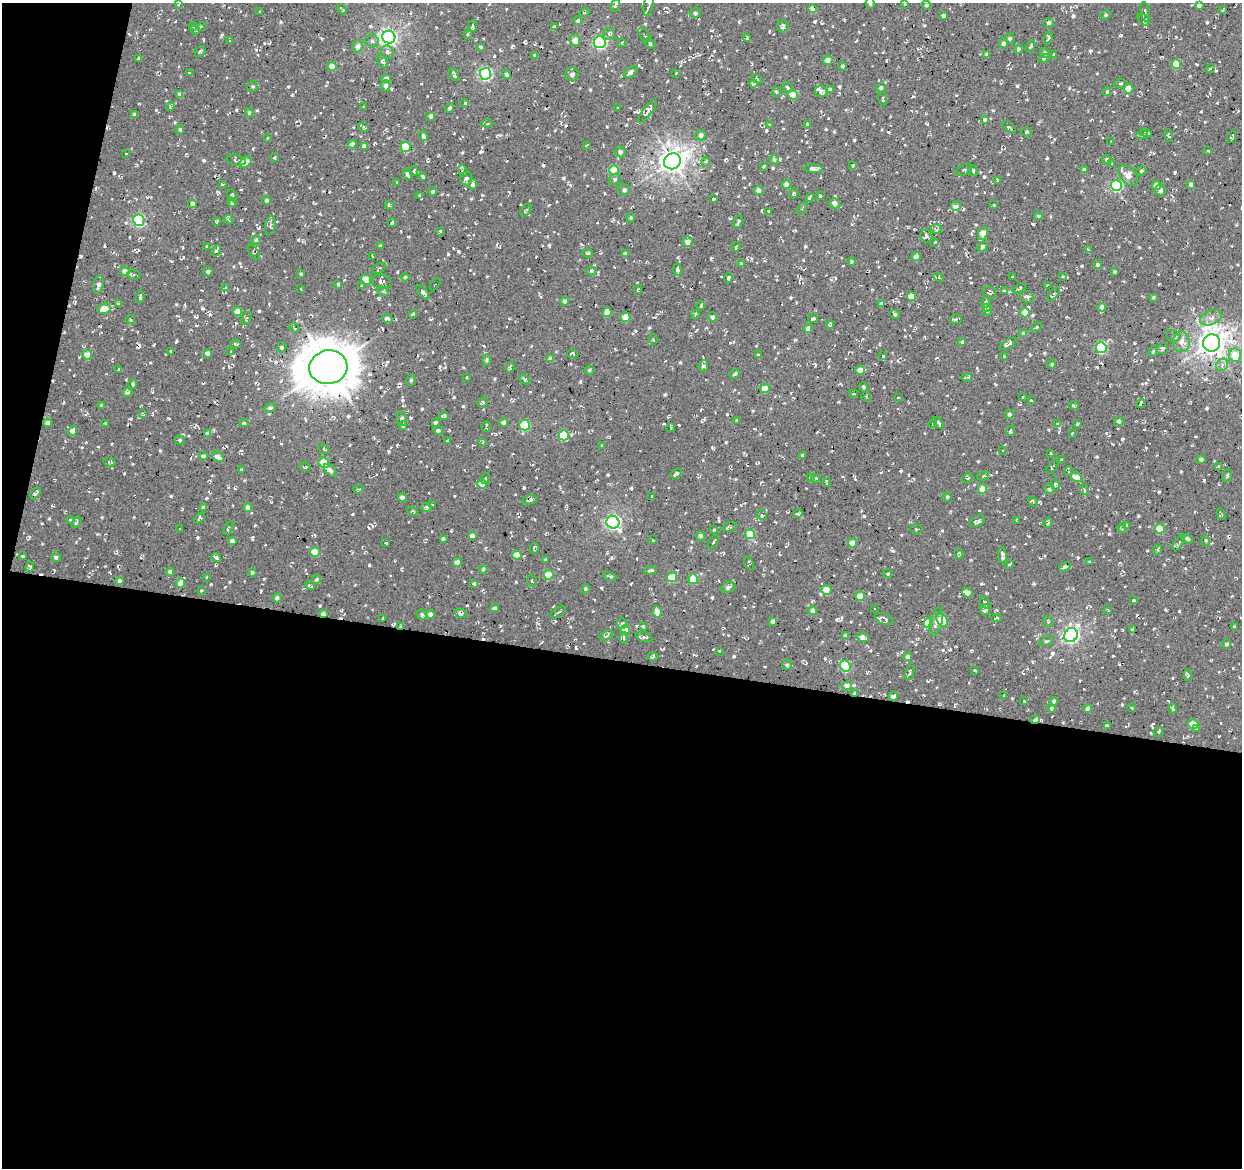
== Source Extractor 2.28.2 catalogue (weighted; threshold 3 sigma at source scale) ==
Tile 13 of 4 x 4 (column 1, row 4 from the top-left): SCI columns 5-1244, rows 282-1447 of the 4966 x 5165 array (HDU 1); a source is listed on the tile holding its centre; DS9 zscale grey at full resolution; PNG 1244 x 1170 px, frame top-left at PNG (2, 3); each listed source drawn as its Kron ellipse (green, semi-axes under 4 px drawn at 4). Shown black and unused: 46% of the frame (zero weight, under 2 of 3 exposures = <1% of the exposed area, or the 3 px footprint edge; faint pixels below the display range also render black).
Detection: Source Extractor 2.28.2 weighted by HDU 2 'WHT'; one run over the whole footprint, this tile lists its part. Background 0.00843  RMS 0.0089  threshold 0.0399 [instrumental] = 3 sigma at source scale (4.5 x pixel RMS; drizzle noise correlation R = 1.50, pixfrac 1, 0.0396/0.0396 arcsec/px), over >= 5 px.
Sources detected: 1021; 45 cosmic-ray / hot-pixel residue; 3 long thin detections or spike segments (spike, bleed or trail) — neither listed nor drawn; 13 inside a brighter listed object's ellipse — not listed separately; of the other 960, all 500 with FLUX_AUTO >= 1.23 (the completeness limit of this list) listed and drawn (460 fainter detections not listed), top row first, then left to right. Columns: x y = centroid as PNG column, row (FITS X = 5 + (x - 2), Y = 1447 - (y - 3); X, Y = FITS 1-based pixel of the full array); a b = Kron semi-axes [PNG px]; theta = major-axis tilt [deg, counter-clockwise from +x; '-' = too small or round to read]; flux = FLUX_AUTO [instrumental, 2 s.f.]
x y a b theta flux
870 3 6 3 -75 2
178 4 3 3 - 1.2
649 4 12 4 80 4
904 4 3 2 - 1.3
615 5 7 3 65 2.8
926 5 4 4 - 2.1
1199 6 4 3 - 2.9
342 9 5 2 - 1.8
813 9 4 4 - 7.7
1223 10 4 3 - 1.4
260 12 3 3 - 1.3
584 12 5 3 - 1.3
1145 12 10 3 -79 1.4
695 13 5 4 - 1.6
1106 15 5 4 - 1.2
943 16 4 3 - 2
1144 20 7 4 -45 4.2
578 21 4 4 - 2.2
1049 23 5 4 - 2.2
193 26 4 3 - 1.4
473 26 6 3 88 4.4
783 26 6 5 - 2.9
201 27 5 3 - 1.4
554 27 4 3 - 1.5
195 30 5 3 - 1.3
468 34 4 4 - 1.4
609 34 6 5 - 2.2
644 35 8 3 -55 1.5
389 37 6 6 - 330
747 38 4 3 - 1.4
1048 38 6 3 68 2
1010 39 5 5 - 2
230 40 3 3 - 1.5
575 40 6 5 - 7.5
372 41 7 6 - 2.7
600 42 6 6 - 130
622 43 4 3 - 1.3
650 43 6 4 -42 2.6
1004 43 5 5 - 2.8
358 46 6 5 - 4.3
480 47 4 3 - 2
1030 47 6 3 60 1.2
1018 49 5 4 - 2
200 51 6 4 44 1.6
387 52 7 6 - 3.3
1045 53 5 4 - 1.8
535 55 4 4 - 2.7
987 55 4 4 - 3.3
1054 55 4 3 - 1.6
1044 58 5 4 - 1.5
139 59 3 3 - 1.8
828 60 4 4 - 6.7
382 61 7 4 -67 2
1176 64 5 4 - 16
843 66 4 3 - 2.5
332 67 4 4 - 10
1210 69 5 3 - 1.4
631 72 8 4 37 4.3
189 73 4 3 - 1.4
676 73 4 2 - 1.3
485 74 6 5 - 130
507 74 5 4 - 1.9
572 74 7 6 - 3.6
454 75 7 3 -65 2.3
386 79 4 4 - 4.2
757 79 6 4 -30 1.3
1120 83 6 3 7 1.3
754 84 4 4 - 4.7
253 86 5 5 - 1.4
386 86 5 5 - 3.1
788 87 5 4 - 1.7
881 88 5 4 - 2
830 89 4 3 - 2.6
1129 89 4 4 - 13
821 91 6 5 - 4.1
776 92 5 4 - 1.3
1107 92 4 4 - 1.3
180 94 4 4 - 3.8
793 95 5 4 - 18
883 99 7 3 -74 1.5
465 103 4 3 - 1.3
170 106 5 4 - 1.6
364 107 3 2 - 1.3
450 108 5 3 - 2.1
618 108 3 3 - 1.6
647 111 14 4 55 3.7
249 112 5 4 - 1.4
134 115 4 4 - 2.8
431 116 4 4 - 3.9
984 120 4 4 - 2.1
487 123 5 4 - 1.4
807 124 3 3 - 1.8
769 125 3 3 - 1.4
364 127 5 3 - 2.1
1009 127 7 3 -37 1.5
180 129 4 3 - 1.3
1026 132 5 4 - 1.5
1146 133 6 3 -26 1.5
701 135 5 5 - 3.3
1142 135 6 3 19 1.4
1169 135 6 3 -77 1.6
423 136 5 3 - 4.4
1232 137 6 3 65 2.1
267 138 3 3 - 1.3
1111 141 4 3 - 1.3
352 144 4 4 - 3.1
586 145 3 2 - 1.3
364 146 4 4 - 5.2
406 147 5 5 - 33
1208 151 4 3 - 1.3
620 152 6 5 - 3.2
126 154 3 3 - 1.4
274 158 3 3 - 1.8
236 160 9 5 -12 2.5
774 160 5 4 - 1.7
1107 160 4 4 - 1.9
672 161 8 7 - 800
246 162 7 4 42 14
705 162 5 3 - 1.4
1112 163 4 3 - 1.5
852 165 4 3 - 1.5
763 166 4 3 - 1.3
814 169 9 4 -6 4.9
614 170 5 4 - 24
964 170 9 5 19 2.1
973 170 6 4 -65 3.4
1084 170 4 3 - 3
414 171 5 3 - 1.2
463 171 6 4 -71 1.4
1141 171 5 4 - 1.6
407 174 6 4 -71 2.7
1128 175 12 8 -51 8.9
422 176 4 3 - 1.5
466 178 7 6 - 2
615 179 6 5 - 1.8
997 180 4 3 - 1.3
397 182 3 3 - 1.4
222 184 4 2 - 1.2
473 184 5 4 - 2.4
787 184 4 4 - 5.9
1191 184 4 4 - 2.7
1157 185 4 4 - 7.3
1116 186 6 5 - 100
624 190 6 5 - 2
759 190 4 4 - 4.6
1160 190 6 5 - 2.2
433 191 4 4 - 1.9
794 194 5 4 - 1.4
232 195 6 3 -62 1.6
419 195 3 3 - 1.4
820 196 3 3 - 1.7
810 197 4 3 - 2.3
714 199 3 3 - 1.6
266 200 4 4 - 1.7
232 203 4 4 - 1.5
835 203 6 5 - 4.1
192 204 4 3 - 4.3
389 205 4 3 - 1.7
994 205 3 3 - 1.4
955 207 5 5 - 4.6
802 208 7 3 53 1.5
526 210 7 4 55 1.8
769 211 3 3 - 1.9
1038 216 4 4 - 1.3
631 218 4 4 - 1.2
139 220 6 5 - 98
228 220 5 3 - 1.5
217 221 4 3 - 1.3
738 222 7 3 66 2.7
392 223 4 3 - 1.5
270 225 9 5 82 2.4
936 229 5 5 - 1.7
440 231 3 3 - 1.3
983 233 7 4 68 12
926 236 6 5 - 1.6
256 240 5 4 - 1.5
687 242 5 5 - 6.5
935 242 3 2 - 1.8
381 246 4 4 - 2.4
207 247 3 2 - 1.3
736 247 5 3 - 1.7
982 247 5 4 - 2.8
1089 250 4 3 - 1.8
216 251 6 4 61 1.7
254 252 9 4 -54 1.3
587 253 5 3 - 1.4
625 254 4 3 - 1.9
372 256 3 3 - 1.5
916 257 4 4 - 5
852 261 4 3 - 1.7
741 263 3 3 - 2
1097 265 4 4 - 2
379 268 8 4 33 1.8
677 270 6 4 88 2.2
125 271 5 4 - 6
591 271 5 4 - 1.8
208 272 5 5 - 1.6
1114 272 4 3 - 1.5
133 274 6 5 - 1.5
301 274 4 4 - 1.4
1063 276 4 3 - 2.7
405 277 4 4 - 1.4
939 277 6 4 -33 2
1012 277 3 3 - 1.4
728 278 5 3 - 2.4
366 280 5 4 - 17
381 282 10 7 -9 2.7
338 284 4 3 - 1.4
435 284 7 3 51 1.2
98 285 9 5 80 3.3
362 285 3 3 - 1.9
1047 285 4 2 - 1.5
225 288 4 3 - 3
300 289 3 2 - 1.4
638 289 4 3 - 1.2
1019 289 7 4 35 1.8
1004 290 3 3 - 1.3
383 291 6 4 -21 1.8
423 292 9 4 -45 3.3
990 293 7 5 -30 2.6
1054 294 8 3 47 1.9
140 297 6 3 87 1.6
911 297 4 4 - 9.3
1027 297 7 5 -21 3.8
1153 297 3 3 - 1.3
565 301 4 4 - 3.5
986 302 5 4 - 1.6
118 304 4 3 - 1.8
882 304 4 4 - 3.8
701 306 4 4 - 1.4
986 307 4 4 - 2.4
1102 307 4 4 - 6.8
104 309 6 5 - 15
238 311 4 4 - 9.8
988 311 5 3 - 1.6
607 312 5 4 - 8.6
1025 312 5 4 - 8.3
412 314 4 3 - 1.7
695 314 4 3 - 1.4
895 314 5 4 - 2
626 317 5 4 - 18
712 317 4 4 - 3.2
247 318 7 4 56 1.4
1211 318 12 7 23 4.8
387 319 5 4 - 3
813 319 4 3 - 1.4
956 319 6 5 - 2
130 320 5 4 - 1.5
830 324 4 4 - 1.4
1036 327 6 3 33 1.4
295 328 5 3 - 1.3
808 329 4 4 - 7.7
1023 333 4 4 - 1.4
1173 336 7 5 -29 2
653 339 5 4 - 1.3
962 342 4 3 - 2.3
1181 342 10 8 -88 6.7
1212 343 9 8 - 980
236 344 5 3 - 1.7
1008 344 9 4 31 3.7
282 347 5 4 - 1.6
1101 348 5 5 - 60
1162 348 6 5 - 1.9
171 351 3 3 - 2
1153 351 6 4 64 1.2
231 352 3 3 - 1.5
207 353 4 4 - 3.2
572 354 5 3 - 1.7
758 354 3 3 - 1.4
87 355 4 4 - 14
1235 355 7 6 - 18
883 356 3 3 - 2.1
1004 356 3 3 - 1.8
550 359 4 4 - 4.5
486 360 6 4 -89 1.3
1052 364 5 3 - 1.4
1222 365 7 5 47 2.7
703 366 5 4 - 2.4
328 367 19 17 12 3300
510 367 5 3 - 1.9
119 370 3 3 - 11
589 370 4 4 - 1.3
860 370 4 4 - 8.2
735 374 5 3 - 1.6
467 377 3 3 - 1.3
966 377 5 2 - 1.6
524 379 6 3 -44 1.5
411 380 5 4 - 1.7
133 384 5 3 - 2.3
863 387 4 4 - 1.7
765 389 5 4 - 13
127 392 5 3 - 2.7
854 394 4 3 - 1.3
866 396 5 4 - 1.4
1022 397 3 3 - 1.3
898 398 3 3 - 1.5
1031 400 3 2 - 1.2
483 402 5 4 - 1.7
1141 403 4 3 - 6.6
101 405 4 3 - 1.7
1073 406 5 3 - 2.8
270 408 6 4 28 2.2
143 413 4 3 - 1.4
1009 414 5 5 - 1.7
444 416 5 3 - 2.8
402 418 7 5 -80 2.1
737 420 4 3 - 1.7
1119 421 5 4 - 2.6
503 422 4 4 - 3.4
47 423 4 4 - 3.7
244 423 5 4 - 1.6
435 423 4 4 - 2.2
939 423 7 3 -56 1.6
105 424 4 3 - 1.6
933 424 4 3 - 1.3
1057 424 4 3 - 1.3
1078 424 4 3 - 1.9
524 425 5 5 - 50
403 426 4 4 - 2.5
486 426 5 3 - 1.3
671 428 4 2 - 1.8
438 430 5 4 - 2
72 431 5 4 - 4.5
1011 431 5 3 - 1.8
208 433 4 4 - 3.4
1072 433 3 3 - 1.5
564 435 5 5 - 37
180 440 5 4 - 1.6
448 441 4 3 - 1.6
482 442 3 3 - 1.8
602 445 3 2 - 1.5
324 449 5 4 - 1.3
1002 450 3 3 - 1.9
1050 453 3 3 - 1.4
802 455 4 4 - 1.8
203 456 4 4 - 2.3
218 457 6 4 -36 7.1
1062 459 3 2 - 1.4
1201 459 4 4 - 2
110 462 6 3 -13 1.3
324 463 5 5 - 37
305 467 6 3 -6 1.7
1052 467 8 3 54 1.3
1219 467 3 3 - 1.6
241 469 3 2 - 1.4
330 470 8 4 -46 3.9
1069 471 5 3 - 1.5
676 474 6 4 36 2
983 476 6 3 16 2.6
1227 476 6 3 63 1.7
810 477 4 3 - 1.4
1076 477 6 4 -31 11
486 478 5 4 - 2
815 478 4 3 - 1.2
968 478 6 4 26 1.3
827 483 4 2 - 1.6
482 484 5 4 - 10
1055 484 6 4 -80 1.5
358 489 5 4 - 1.4
983 489 5 4 - 10
1049 489 5 5 - 2
1084 490 5 4 - 1.3
36 493 6 3 49 2.7
652 496 3 3 - 1.6
947 497 4 4 - 1.7
402 498 4 4 - 5
530 500 7 3 12 2.9
1033 502 5 3 - 1.4
433 505 3 3 - 1.5
203 507 4 4 - 2.4
426 507 5 4 - 2.4
248 508 4 4 - 6.5
413 511 5 4 - 1.6
798 513 4 3 - 2.4
1221 514 6 3 -65 1.3
762 515 5 4 - 1.3
199 518 6 4 46 1.5
70 520 4 3 - 1.6
977 521 8 5 28 3
1017 521 3 3 - 1.6
76 522 6 3 55 1.4
613 522 7 6 - 200
1048 523 5 3 - 1.6
1126 525 4 4 - 1.4
729 527 7 4 13 1.4
229 528 7 3 64 1.5
1122 528 5 3 - 2.3
180 529 3 3 - 2
916 529 6 4 -2 1.2
1160 529 5 5 - 21
714 530 3 3 - 1.6
750 534 5 5 - 28
472 536 4 4 - 4.5
701 536 5 4 - 2.7
443 538 3 3 - 1.3
1187 539 6 4 -29 2
653 540 3 3 - 1.7
1206 540 5 4 - 1.3
232 541 4 4 - 4.1
713 542 8 3 59 1.3
386 543 3 2 - 1.3
852 543 4 4 - 9.1
1179 543 9 3 55 1.4
534 549 6 3 81 1.5
1158 550 5 4 - 1.6
315 552 5 4 - 16
959 553 5 3 - 1.3
517 555 4 4 - 12
1002 555 8 3 -84 4
23 556 4 3 - 1.3
56 557 5 4 - 2.3
216 558 5 3 - 5.1
545 560 3 3 - 1.3
457 562 4 4 - 7.6
1090 562 3 2 - 1.2
749 563 7 4 -64 2.1
1009 564 4 3 - 1.5
30 567 5 4 - 2.4
1065 567 6 4 23 2.6
483 569 4 3 - 1.7
651 570 6 3 5 1.6
170 571 4 3 - 2.3
252 573 4 3 - 1.6
888 574 4 4 - 1.4
549 575 5 4 - 23
610 576 7 2 -17 1.6
672 577 5 5 - 26
206 578 2 2 - 1.2
317 579 4 4 - 2.3
693 579 5 4 - 21
120 581 4 3 - 2.5
532 581 5 5 - 1.8
181 583 4 4 - 7.1
474 583 4 4 - 1.4
310 586 5 3 - 1.7
728 587 7 5 23 3
585 589 4 4 - 1.6
826 590 5 5 - 15
201 591 4 3 - 1.7
967 593 5 4 - 7.6
860 596 4 4 - 15
277 598 5 4 - 2.4
1133 600 3 3 - 1.5
985 603 6 4 -60 2.3
494 608 4 4 - 2.6
875 608 3 3 - 4.2
985 610 6 5 - 2.7
1108 610 4 3 - 1.4
813 611 4 4 - 4.7
558 612 9 3 29 1.6
657 612 5 4 - 9.4
461 613 6 4 -18 2.8
323 614 4 3 - 3.7
430 614 4 4 - 4.6
422 615 5 4 - 1.7
383 618 3 3 - 1.3
996 618 5 4 - 2.1
884 619 9 5 -19 3.6
942 620 7 5 -58 25
773 621 4 3 - 2.3
1048 621 6 4 -70 1.2
936 622 14 6 76 4.8
622 623 5 5 - 1.7
928 623 5 4 - 17
401 626 4 3 - 1.2
643 626 4 3 - 1.3
1234 627 4 4 - 1.3
625 630 4 4 - 11
1133 630 4 3 - 1.6
1071 635 7 6 - 250
607 636 7 4 31 1.7
845 636 4 3 - 2.7
644 637 9 4 -15 2.1
863 637 6 4 -15 6.5
624 638 6 4 -80 1.7
1047 641 7 4 27 1.3
1226 644 5 4 - 1.9
719 651 3 3 - 1.3
653 657 5 3 - 1.7
908 657 4 4 - 4.4
787 665 5 5 - 1.9
845 666 6 5 - 50
975 670 3 3 - 2
910 673 7 3 69 1.8
1188 675 6 4 -88 2
847 686 4 4 - 5.4
855 693 4 3 - 2
1004 696 4 3 - 1.7
893 697 4 4 - 4.9
1024 701 3 3 - 1.5
1054 701 4 4 - 2.5
1051 708 4 3 - 1.8
1088 708 4 4 - 3.4
1132 708 3 3 - 1.3
1172 708 5 3 - 1.4
1035 719 5 4 - 3
1193 724 5 4 - 14
1107 726 3 3 - 2.3
1197 728 3 3 - 1.7
1158 732 5 4 - 1.3
Overlapping masked pixels (flux is a lower limit): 7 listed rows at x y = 1212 343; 328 367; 323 614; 401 626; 855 693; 893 697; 1035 719
Isophote crosses this tile's border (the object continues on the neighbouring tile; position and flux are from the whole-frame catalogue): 2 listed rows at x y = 870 3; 649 4
Unlisted compact peaks at least as high as the median listed source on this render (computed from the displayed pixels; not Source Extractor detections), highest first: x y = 864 516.